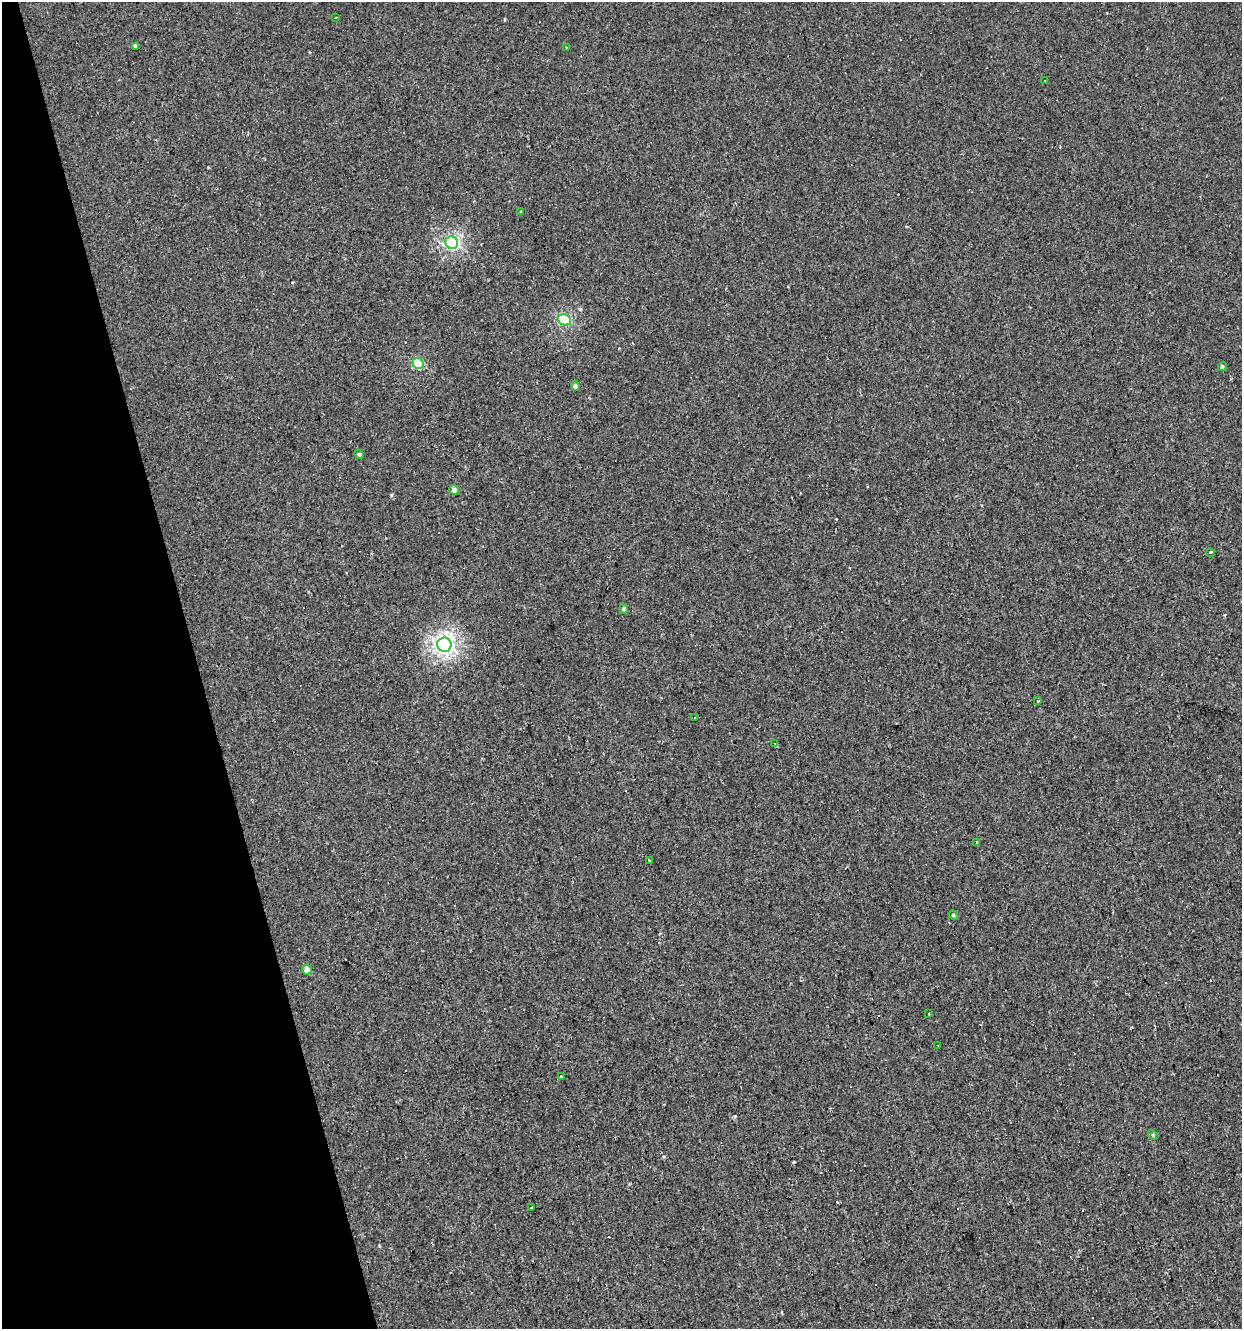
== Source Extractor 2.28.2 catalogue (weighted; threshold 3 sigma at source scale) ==
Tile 5 of 4 x 4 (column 1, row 2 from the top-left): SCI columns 56-1295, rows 2655-3981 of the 5123 x 5308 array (HDU 1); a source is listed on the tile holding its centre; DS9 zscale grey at full resolution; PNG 1244 x 1331 px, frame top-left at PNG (2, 2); each listed source drawn as its Kron ellipse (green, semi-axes under 4 px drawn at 4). Shown black and unused: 16% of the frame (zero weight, under 2 of 3 exposures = <1% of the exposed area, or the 3 px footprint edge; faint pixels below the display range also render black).
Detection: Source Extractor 2.28.2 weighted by HDU 2 'WHT'; one run over the whole footprint, this tile lists its part. Background -2.46e-04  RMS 0.0043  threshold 0.0194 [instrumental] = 3 sigma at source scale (4.5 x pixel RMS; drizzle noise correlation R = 1.50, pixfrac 1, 0.0396/0.0396 arcsec/px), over >= 5 px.
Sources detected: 36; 9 cosmic-ray / hot-pixel residue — neither listed nor drawn; the other 27 listed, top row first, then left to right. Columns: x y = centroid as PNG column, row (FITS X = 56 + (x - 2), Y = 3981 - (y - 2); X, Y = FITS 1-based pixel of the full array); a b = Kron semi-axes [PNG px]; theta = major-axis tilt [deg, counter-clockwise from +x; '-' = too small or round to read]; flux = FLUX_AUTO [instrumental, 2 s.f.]
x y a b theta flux
335 17 3 2 - 0.43
135 46 3 3 - 3
566 48 3 2 - 0.45
1044 80 3 2 - 0.62
521 212 4 2 - 0.44
452 243 6 6 - 62
565 320 7 5 -26 33
418 363 6 5 - 22
1222 366 4 4 - 0.92
575 386 4 4 - 1.1
359 454 5 4 - 0.56
454 490 5 5 - 1.7
1211 552 4 2 - 0.48
624 609 5 4 - 0.85
444 645 7 7 - 120
1037 700 4 3 - 0.43
695 718 3 2 - 0.4
775 743 4 3 - 0.47
977 842 4 3 - 240
649 861 3 2 - 0.77
953 915 5 4 - 0.6
307 970 5 4 - 4
929 1014 3 3 - 0.8
938 1045 3 2 - 0.36
561 1076 3 3 - 2
1153 1135 5 4 - 0.56
532 1208 3 3 - 1.3